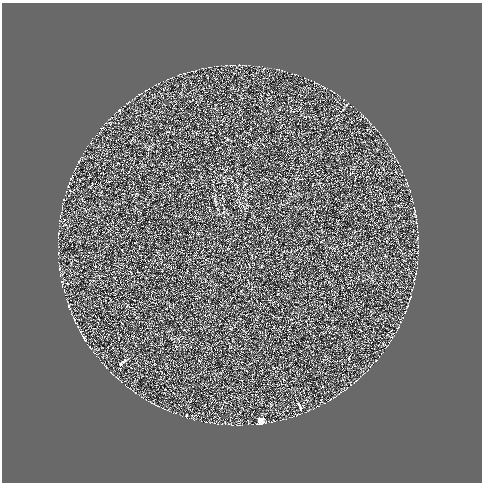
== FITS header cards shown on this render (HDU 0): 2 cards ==
NAXIS1  =                  480 / length of data axis 1
NAXIS2  =                  480 / length of data axis 2

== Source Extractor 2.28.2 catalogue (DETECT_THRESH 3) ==
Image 480 x 480 px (HDU 0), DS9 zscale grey, 1 PNG px = 1 image px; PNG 484 x 484 px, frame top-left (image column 1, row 480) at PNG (2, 3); no overlay
Background 1.19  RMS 0.61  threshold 1.83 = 3 sigma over >= 5 px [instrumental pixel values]
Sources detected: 8; all 8 listed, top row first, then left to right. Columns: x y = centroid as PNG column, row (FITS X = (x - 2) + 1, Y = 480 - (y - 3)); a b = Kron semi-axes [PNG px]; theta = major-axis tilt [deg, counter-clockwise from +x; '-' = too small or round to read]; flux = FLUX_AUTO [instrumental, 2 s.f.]
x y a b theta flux
119 110 4 4 - 37
228 139 4 4 - 46
84 338 7 3 -65 100
120 364 8 4 50 95
299 404 8 4 -55 75
301 409 5 4 - 47
187 415 3 3 - 90
261 420 7 4 -84 1100